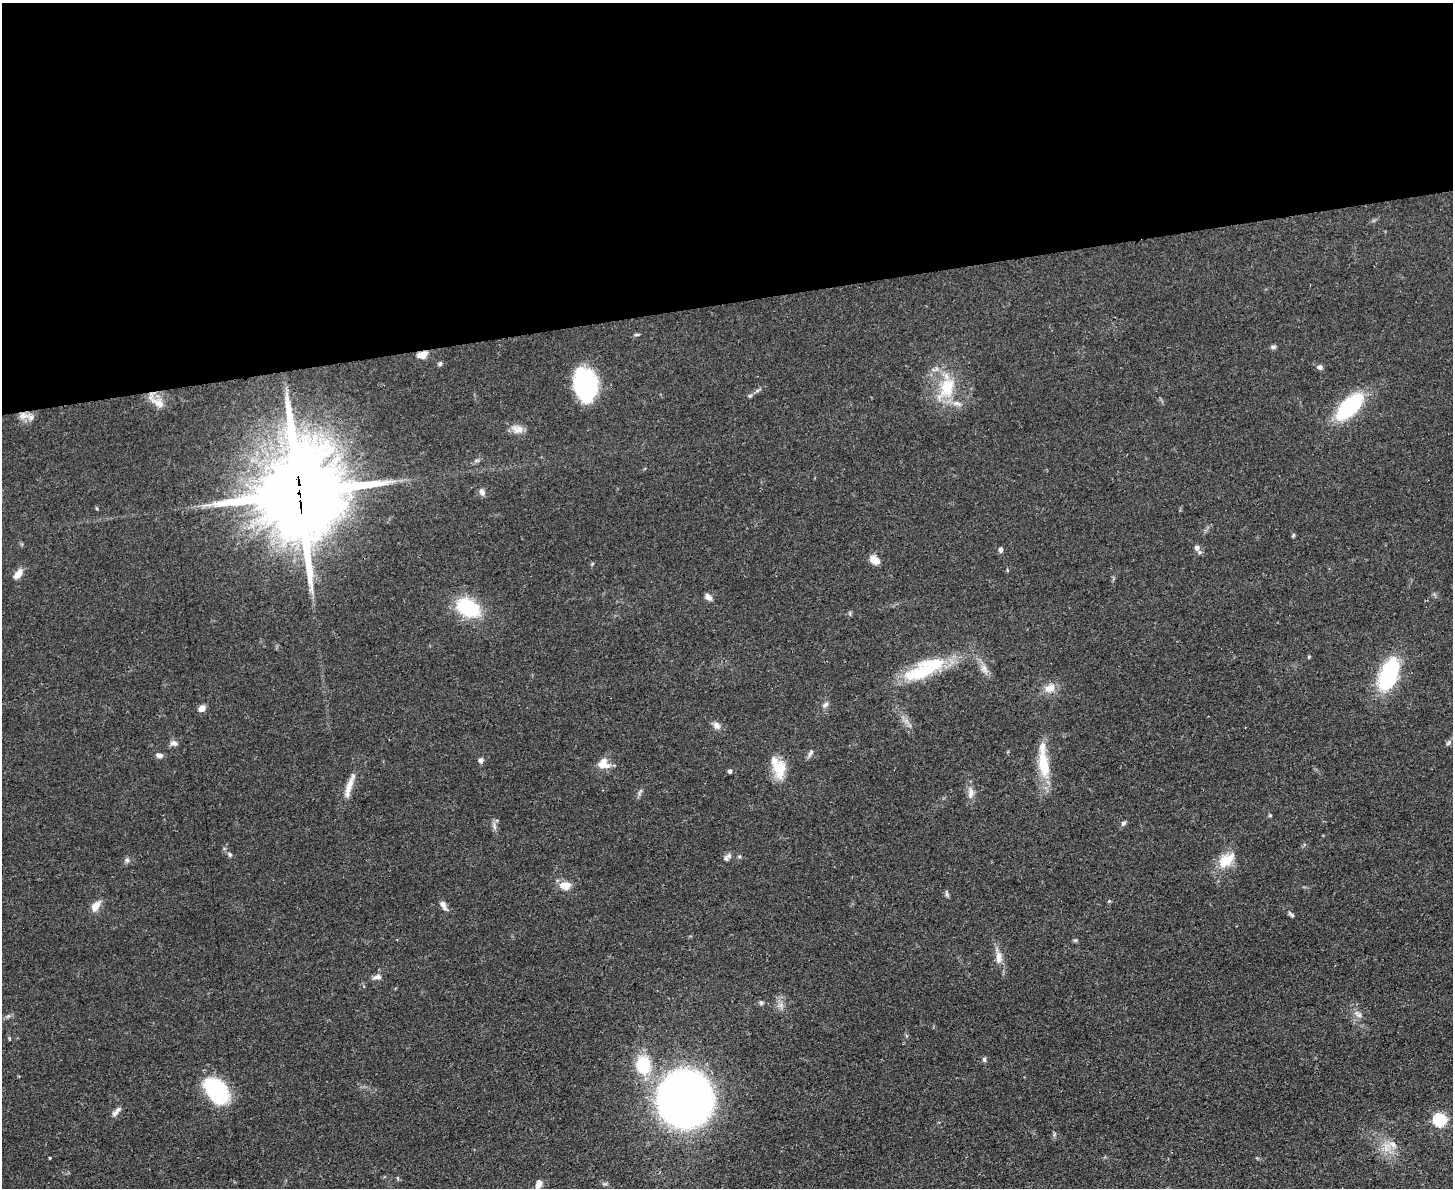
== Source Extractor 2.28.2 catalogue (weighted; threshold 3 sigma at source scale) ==
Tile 2 of 3 x 4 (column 2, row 1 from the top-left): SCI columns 1594-3044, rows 3570-4755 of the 4749 x 4767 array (HDU 1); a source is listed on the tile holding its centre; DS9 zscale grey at full resolution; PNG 1455 x 1190 px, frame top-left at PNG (2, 3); no overlay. Shown black and unused: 25% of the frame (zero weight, under 3 of 4 exposures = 2% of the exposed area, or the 3 px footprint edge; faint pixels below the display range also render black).
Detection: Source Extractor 2.28.2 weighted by HDU 2 'WHT'; one run over the whole footprint, this tile lists its part. Background 0.0461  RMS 0.0053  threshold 0.0236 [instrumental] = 3 sigma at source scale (4.5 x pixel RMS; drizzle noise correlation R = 1.50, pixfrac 1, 0.05/0.05 arcsec/px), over >= 5 px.
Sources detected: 79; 2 inside a brighter object's white glare — not listed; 7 inside a brighter listed object's ellipse — not listed separately; the other 70 listed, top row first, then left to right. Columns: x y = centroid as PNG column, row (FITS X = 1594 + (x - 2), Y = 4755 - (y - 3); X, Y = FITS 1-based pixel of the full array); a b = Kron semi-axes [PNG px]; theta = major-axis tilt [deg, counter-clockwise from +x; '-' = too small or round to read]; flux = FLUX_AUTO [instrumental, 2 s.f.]
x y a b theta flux
637 335 7 3 8 0.72
1273 347 7 5 0 1.1
423 355 11 7 20 4.9
440 364 6 5 - 0.94
1320 367 7 6 - 1.6
580 383 34 19 84 34
947 388 33 19 64 21
750 396 6 5 - 0.82
158 403 23 11 -27 6.6
1349 406 22 11 45 68
23 415 17 9 1 5.1
517 429 17 11 -9 4.4
482 492 9 7 -60 2.2
299 493 28 24 -90 9400
1293 535 6 4 71 0.6
1197 548 6 6 - 1.9
1001 549 7 5 87 1.5
875 560 11 7 -32 5.2
18 574 15 8 55 3.9
708 597 8 5 -44 2.9
468 608 20 14 -29 39
1309 657 4 4 - 0.52
984 669 14 8 -63 3.7
923 672 49 22 20 32
1388 675 32 16 70 53
1050 688 15 10 28 5.9
825 705 9 6 33 1.6
202 708 8 6 42 3.5
717 725 11 8 -50 2.6
174 743 9 7 -1 2.1
1448 743 9 4 46 1.2
810 753 13 5 61 1.5
159 755 9 6 -14 2
481 760 5 5 - 2.6
603 763 16 12 65 5.3
1043 764 41 13 -81 17
780 769 25 16 89 12
730 771 4 4 - 1.4
349 787 31 7 73 6.5
640 792 12 3 59 1.1
971 793 17 8 84 3.9
1270 815 6 4 1 0.56
1123 823 7 6 - 1.2
494 826 12 4 -81 1.8
230 854 7 5 -48 1.2
727 857 12 7 38 2.1
127 860 6 6 - 1.3
1226 860 23 14 37 12
565 886 12 9 -1 6.3
947 894 9 4 -72 1
1109 901 4 4 - 0.6
443 905 14 6 -55 2.6
95 906 15 9 53 4.7
1291 914 9 4 -41 1.2
1075 940 6 4 -17 0.72
999 957 17 8 -87 4.5
377 977 11 6 6 2.3
761 1002 7 5 -88 1.1
781 1005 7 5 -48 1.7
1359 1015 8 6 0 1.9
8 1016 7 4 18 1.1
984 1059 7 5 -77 0.99
643 1065 18 15 -77 23
216 1090 31 19 -50 40
685 1099 33 32 - 540
115 1113 12 6 37 2.2
1440 1120 6 6 - 68
1387 1147 15 12 74 7.2
50 1158 3 2 - 0.45
538 1184 12 7 73 3.2
Overlapping masked pixels (flux is a lower limit): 3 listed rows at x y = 423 355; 23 415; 299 493
Isophote crosses this tile's border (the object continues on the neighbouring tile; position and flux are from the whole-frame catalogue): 1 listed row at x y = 538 1184